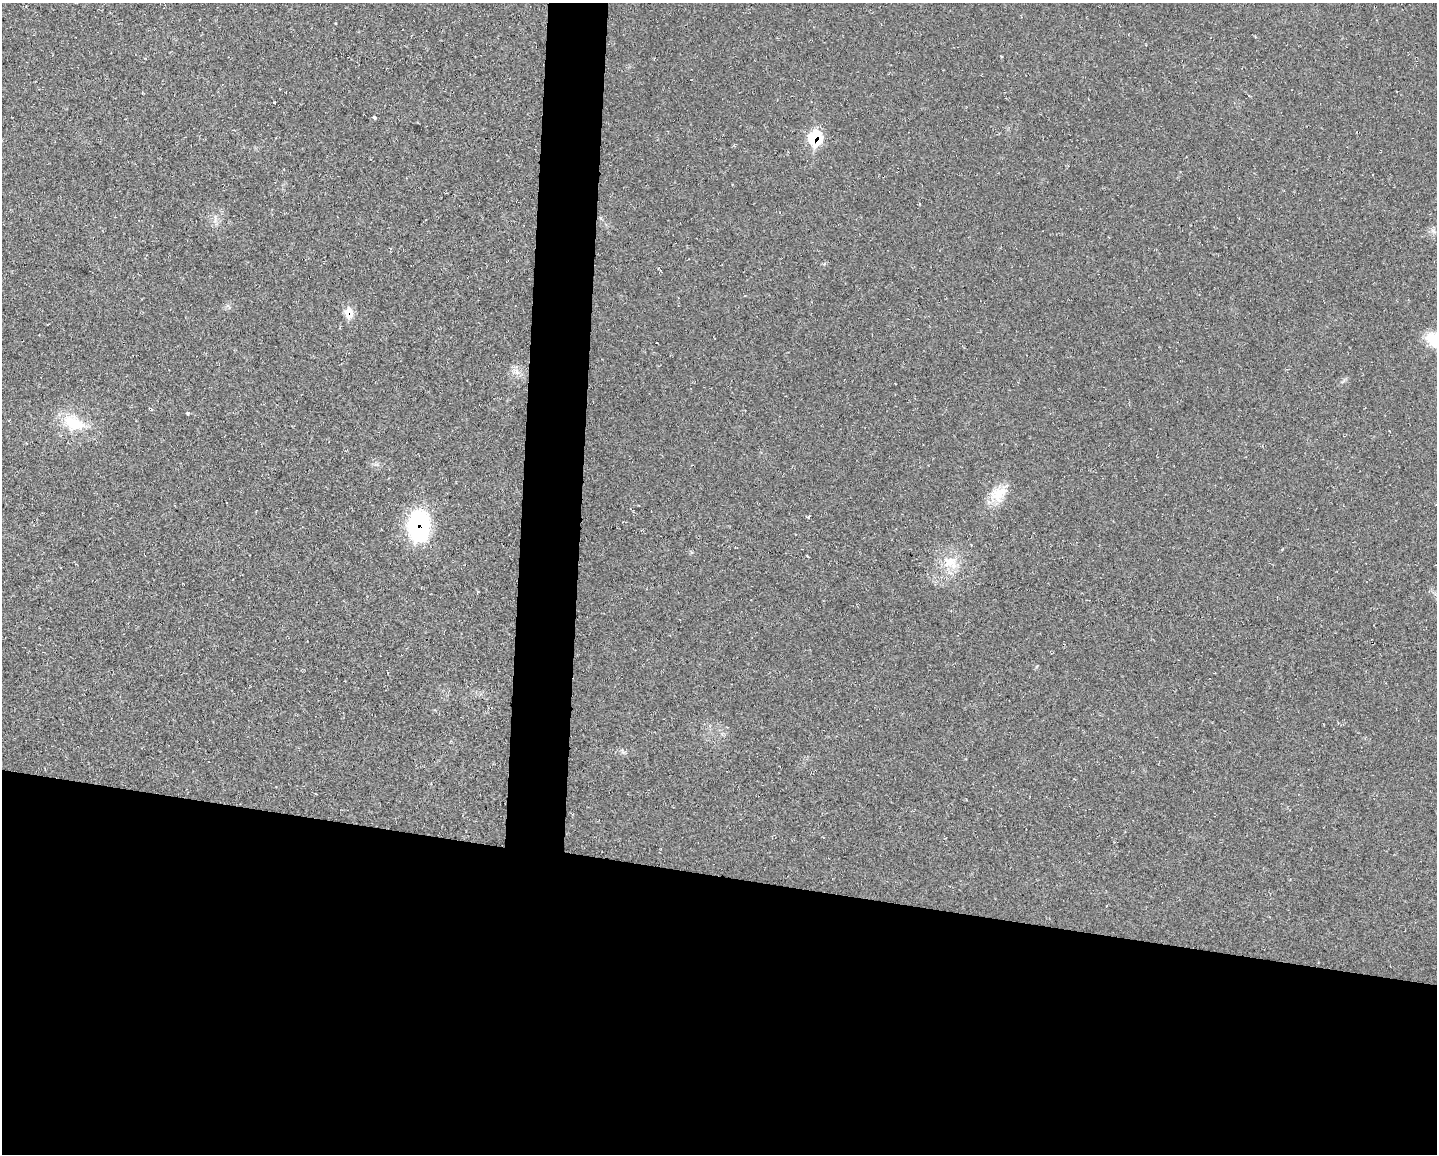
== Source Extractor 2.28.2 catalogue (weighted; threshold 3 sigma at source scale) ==
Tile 11 of 3 x 4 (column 2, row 4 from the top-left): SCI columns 1655-3089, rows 1-1152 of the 4631 x 4609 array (HDU 1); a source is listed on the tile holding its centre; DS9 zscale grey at full resolution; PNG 1439 x 1156 px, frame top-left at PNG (2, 3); no overlay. Shown black and unused: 27% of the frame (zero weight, under 2 of 3 exposures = <1% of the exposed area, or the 3 px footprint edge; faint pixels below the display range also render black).
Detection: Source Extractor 2.28.2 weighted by HDU 2 'WHT'; one run over the whole footprint, this tile lists its part. Background 0.0251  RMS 0.0063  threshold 0.0285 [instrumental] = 3 sigma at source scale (4.5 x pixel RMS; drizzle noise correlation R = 1.50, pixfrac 1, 0.05/0.05 arcsec/px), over >= 5 px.
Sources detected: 14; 1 inside a brighter object's white glare — not listed; the other 13 listed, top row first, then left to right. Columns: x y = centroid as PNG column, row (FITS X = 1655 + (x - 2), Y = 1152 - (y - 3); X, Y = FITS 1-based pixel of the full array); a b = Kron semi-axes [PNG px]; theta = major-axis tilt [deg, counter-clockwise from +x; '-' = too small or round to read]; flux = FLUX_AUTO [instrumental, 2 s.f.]
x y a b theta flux
274 102 3 3 - 2.4
374 117 4 3 - 4.9
815 138 10 8 80 42
1433 230 10 5 -57 1.9
349 313 10 8 -89 12
1436 340 25 14 -25 20
517 372 10 6 -72 3.3
188 414 4 3 - 0.76
72 422 25 23 -77 21
999 494 26 18 32 14
808 517 5 4 - 0.72
418 525 28 19 86 78
950 563 22 17 -25 15
Overlapping masked pixels (flux is a lower limit): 3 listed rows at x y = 815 138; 349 313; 418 525
Isophote crosses this tile's border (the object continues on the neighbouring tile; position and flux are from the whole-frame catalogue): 1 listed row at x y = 1436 340